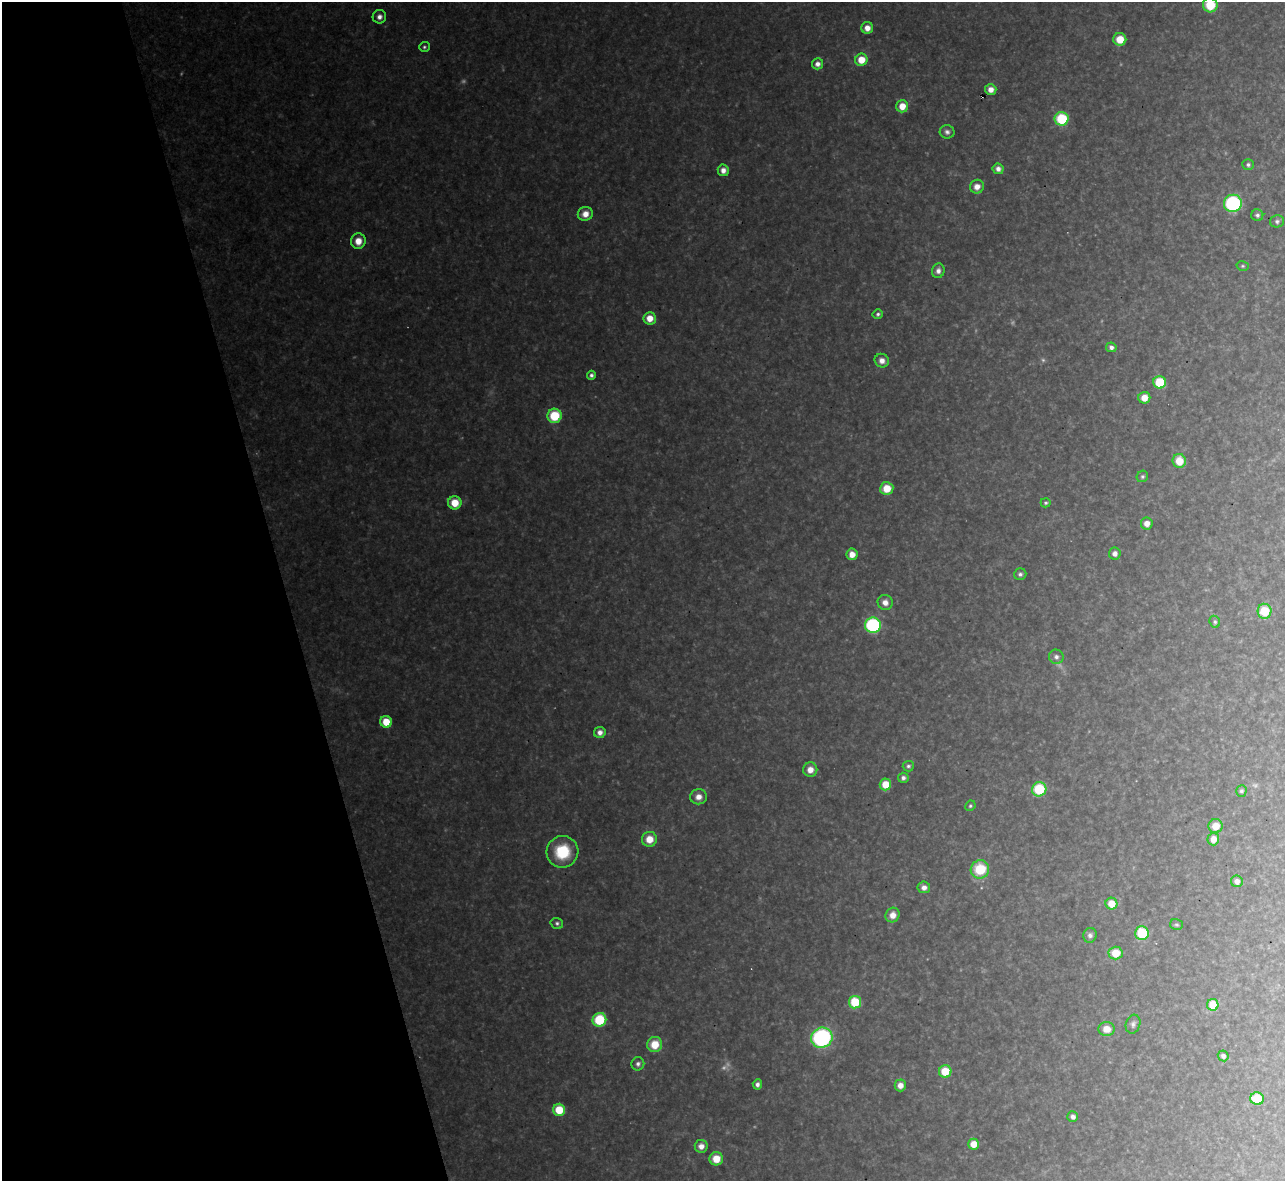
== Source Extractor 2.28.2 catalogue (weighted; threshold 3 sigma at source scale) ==
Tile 5 of 4 x 4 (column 1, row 2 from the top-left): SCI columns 1-1283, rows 2499-3677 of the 5133 x 5115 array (HDU 1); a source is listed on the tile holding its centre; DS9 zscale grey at full resolution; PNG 1287 x 1183 px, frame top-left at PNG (2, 2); each listed source drawn as its Kron ellipse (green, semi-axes under 4 px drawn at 4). Shown black and unused: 22% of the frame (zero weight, under 3 of 4 exposures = <1% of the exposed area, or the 3 px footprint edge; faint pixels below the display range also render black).
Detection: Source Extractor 2.28.2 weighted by HDU 2 'WHT'; one run over the whole footprint, this tile lists its part. Background 0.334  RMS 0.02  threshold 0.0884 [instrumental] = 3 sigma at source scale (4.5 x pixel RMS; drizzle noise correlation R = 1.50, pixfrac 1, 0.05/0.05 arcsec/px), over >= 5 px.
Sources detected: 91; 5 too faint to see at this stretch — neither listed nor drawn; the other 86 listed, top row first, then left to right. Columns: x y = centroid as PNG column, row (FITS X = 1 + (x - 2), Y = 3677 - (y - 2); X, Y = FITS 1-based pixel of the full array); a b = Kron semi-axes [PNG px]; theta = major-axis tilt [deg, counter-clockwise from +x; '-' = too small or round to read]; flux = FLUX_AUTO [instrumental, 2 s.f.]
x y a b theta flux
1210 5 7 7 - 69
379 17 7 6 - 10
867 28 6 6 - 18
1120 39 6 6 - 31
424 47 5 5 - 3.6
861 60 6 6 - 33
817 64 5 5 - 10
991 89 6 5 - 16
902 106 6 6 - 28
1062 119 7 7 - 110
947 132 7 7 - 7.1
1248 165 6 5 - 4.5
998 169 5 5 - 9.9
723 170 6 5 - 13
977 187 7 6 - 17
1233 203 9 8 - 220
585 214 7 7 - 20
1257 215 6 6 - 6
1277 221 7 6 - 5.1
358 241 8 7 - 24
1243 266 6 5 - 3.3
938 271 7 6 - 8.9
878 314 5 5 - 4.3
650 318 6 6 - 26
1111 347 5 4 - 7.6
882 361 7 6 - 13
591 375 4 4 - 5.6
1160 382 6 6 - 80
1144 398 6 6 - 23
554 416 7 7 - 81
1179 461 7 6 - 40
1142 476 6 5 - 4.3
887 488 6 6 - 39
455 503 7 6 - 41
1046 503 5 4 - 3.7
1147 523 6 6 - 14
852 554 6 5 - 19
1115 554 6 6 - 9.9
1020 574 6 6 - 5.9
885 602 8 7 - 14
1265 611 7 7 - 65
1215 622 6 5 - 4.4
873 625 8 7 - 250
1056 657 7 7 - 7.7
386 722 6 5 - 42
600 732 6 5 - 12
908 766 5 5 - 4.4
810 770 7 7 - 19
903 778 5 5 - 7
885 784 6 5 - 40
1039 789 7 7 - 85
1241 791 5 5 - 4.5
698 797 8 7 - 17
970 806 5 5 - 3.6
1215 826 7 7 - 30
649 839 7 7 - 31
1213 839 6 6 - 21
562 852 16 16 - 83
980 869 9 9 - 75
1237 881 6 5 - 12
924 887 6 6 - 11
1111 904 6 6 - 33
892 915 7 7 - 19
557 923 6 5 - 4.9
1176 925 6 5 - 3.7
1142 933 7 6 - 87
1090 935 7 6 - 7.4
1115 953 7 6 - 42
855 1002 6 6 - 93
1213 1005 6 5 - 57
599 1020 7 6 - 100
1133 1024 9 7 72 6.9
1107 1029 8 7 - 23
822 1038 11 10 - 320
655 1045 8 7 - 44
1223 1056 5 5 - 7
638 1064 7 6 - 6.9
945 1071 6 6 - 53
757 1084 5 4 - 7.3
900 1085 6 5 - 16
1257 1099 7 6 - 70
559 1110 6 6 - 56
1073 1117 5 5 - 8.2
974 1144 5 5 - 27
701 1146 6 6 - 14
716 1159 6 6 - 36
Isophote crosses this tile's border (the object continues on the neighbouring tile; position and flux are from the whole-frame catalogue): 1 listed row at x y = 1210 5